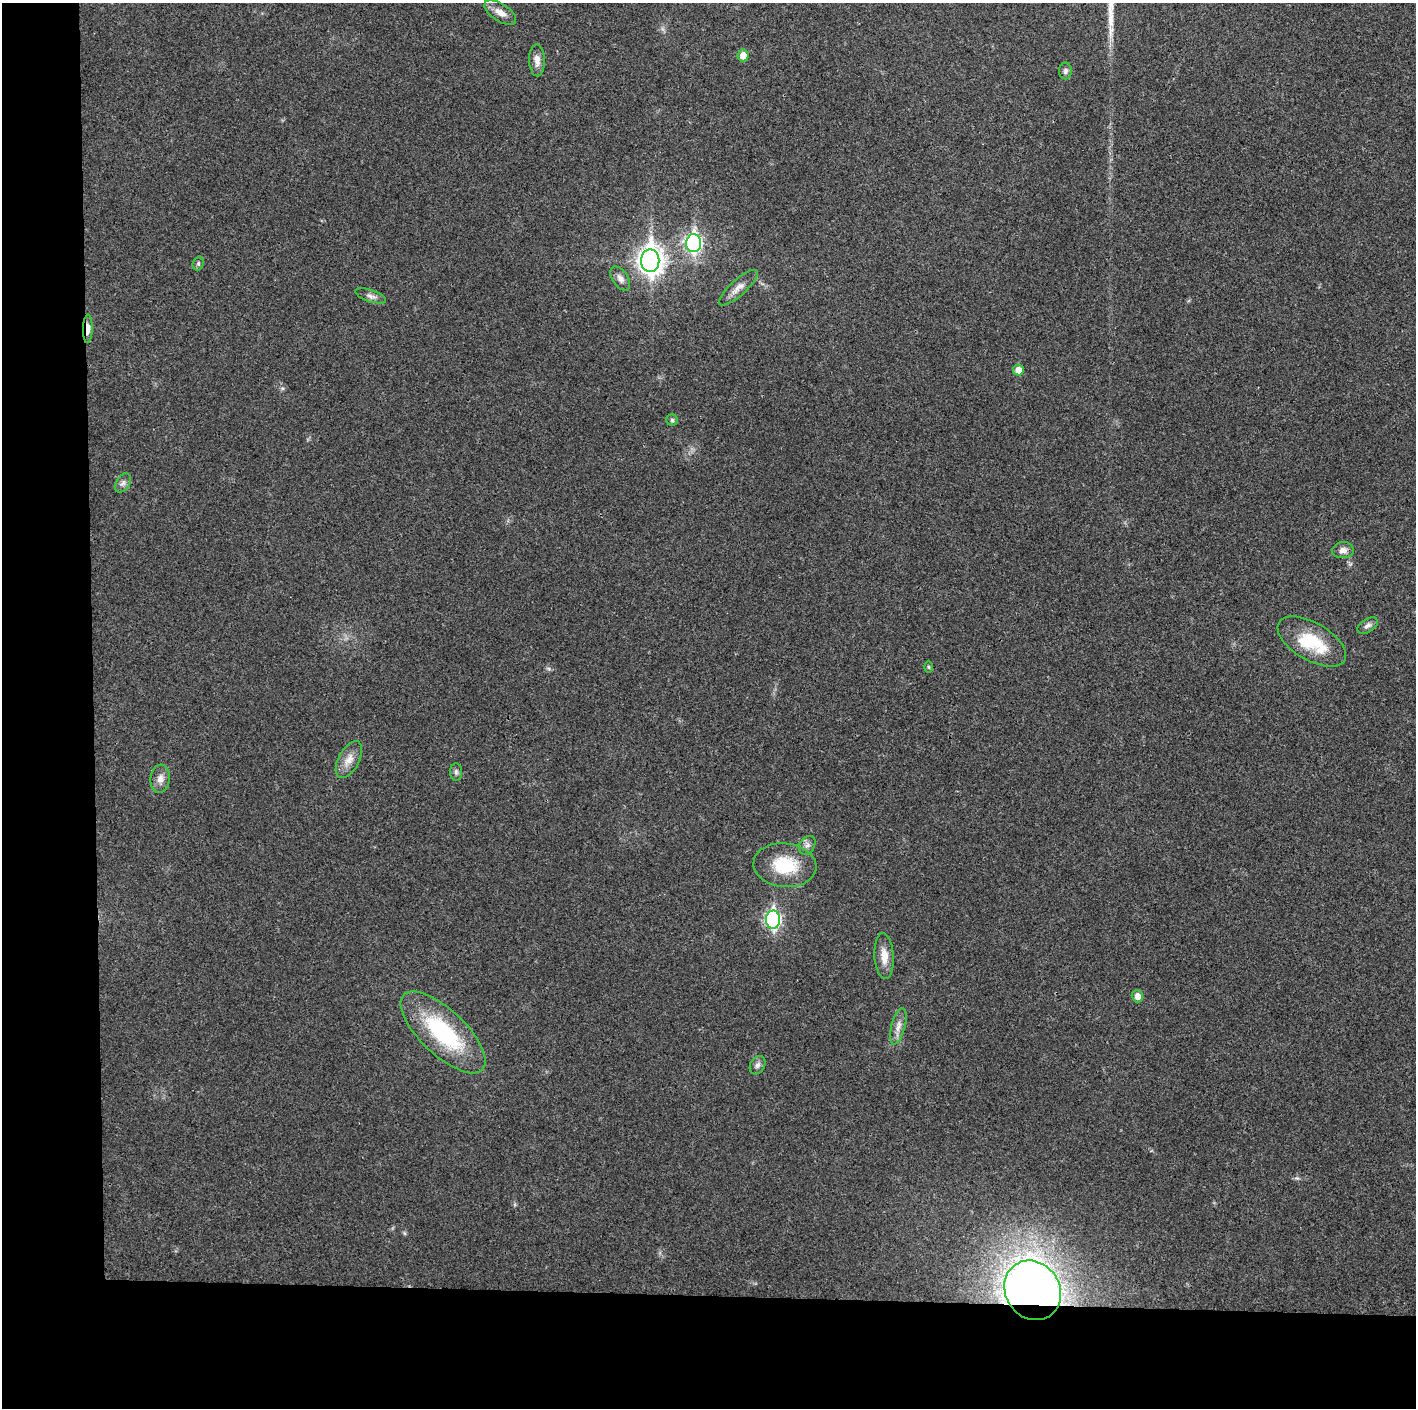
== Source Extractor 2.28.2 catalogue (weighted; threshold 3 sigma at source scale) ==
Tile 7 of 3 x 3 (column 1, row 3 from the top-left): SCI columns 1-1414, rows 7-1412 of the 4243 x 4226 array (HDU 1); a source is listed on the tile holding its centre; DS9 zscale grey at full resolution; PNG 1418 x 1410 px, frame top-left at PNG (2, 3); each listed source drawn as its Kron ellipse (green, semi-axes under 4 px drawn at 4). Shown black and unused: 14% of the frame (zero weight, under 3 of 4 exposures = <1% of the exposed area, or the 3 px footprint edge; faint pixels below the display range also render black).
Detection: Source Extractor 2.28.2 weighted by HDU 2 'WHT'; one run over the whole footprint, this tile lists its part. Background 0.0191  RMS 0.0039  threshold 0.0175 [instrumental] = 3 sigma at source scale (4.5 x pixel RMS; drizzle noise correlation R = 1.50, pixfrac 1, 0.05/0.05 arcsec/px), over >= 5 px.
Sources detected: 31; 1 inside a brighter listed object's ellipse — not listed separately; the other 30 listed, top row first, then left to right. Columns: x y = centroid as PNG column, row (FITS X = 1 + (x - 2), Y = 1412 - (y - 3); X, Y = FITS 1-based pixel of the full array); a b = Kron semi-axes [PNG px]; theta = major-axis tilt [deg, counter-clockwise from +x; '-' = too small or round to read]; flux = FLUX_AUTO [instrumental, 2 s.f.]
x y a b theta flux
500 13 18 8 -32 3.5
743 55 6 5 - 4.2
537 60 16 8 -88 3
1065 71 8 6 88 1.2
694 243 9 7 -88 110
650 261 11 9 90 360
198 263 7 5 70 0.72
620 278 13 7 -56 2.2
738 288 25 8 42 3.6
371 296 16 6 -18 1.9
88 329 14 5 88 3.1
1018 370 5 5 - 3.9
672 420 5 5 - 0.71
123 483 10 6 59 1.5
1343 550 11 8 3 2.3
1368 626 11 6 32 1.5
1312 642 38 19 -30 18
929 667 6 4 -89 0.47
349 760 20 10 62 4.4
456 772 9 6 -90 1.1
160 779 14 9 84 2.9
807 845 10 7 57 1.7
785 865 31 22 -6 18
773 920 9 7 -90 87
884 956 23 9 -87 5
1137 996 6 5 - 2.8
898 1026 19 7 76 2.8
443 1032 54 22 -43 41
758 1065 10 7 59 1.5
1033 1290 31 27 -57 390
Overlapping masked pixels (flux is a lower limit): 2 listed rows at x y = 88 329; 1033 1290